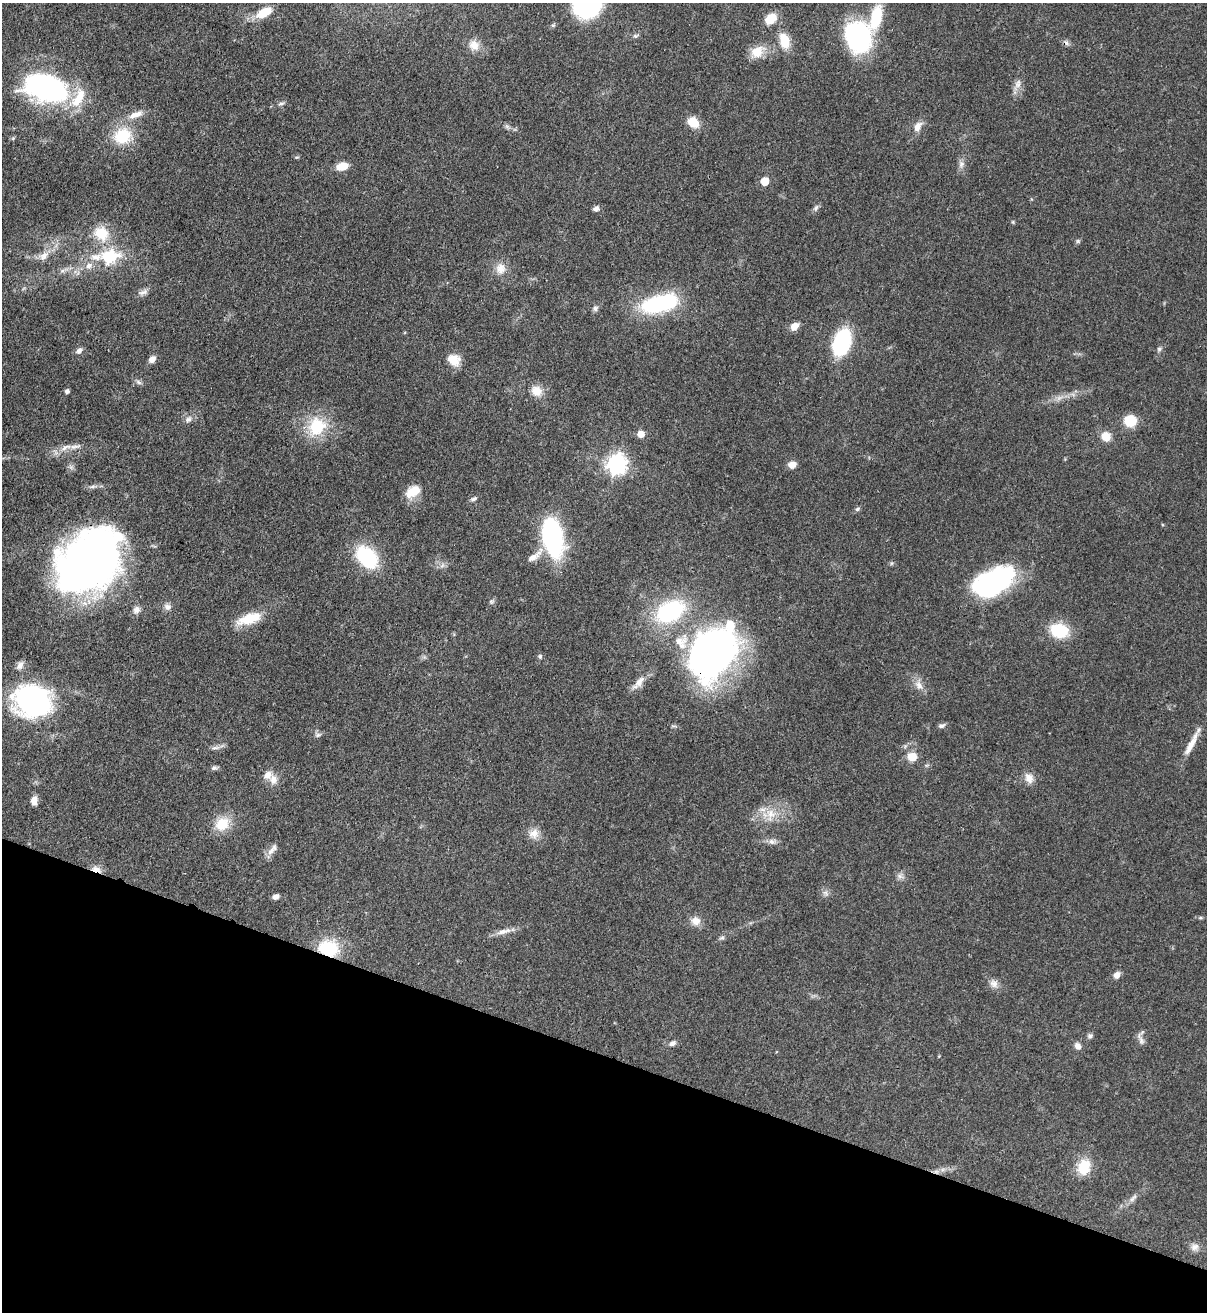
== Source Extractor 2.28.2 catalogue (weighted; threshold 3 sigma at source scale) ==
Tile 15 of 4 x 4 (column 3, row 4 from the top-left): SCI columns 2754-3958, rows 32-1341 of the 5380 x 5303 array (HDU 1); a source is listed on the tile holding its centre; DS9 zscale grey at full resolution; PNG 1209 x 1314 px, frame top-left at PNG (2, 3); no overlay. Shown black and unused: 20% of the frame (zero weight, under 3 of 4 exposures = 7% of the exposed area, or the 3 px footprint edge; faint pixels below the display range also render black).
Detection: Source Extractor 2.28.2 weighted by HDU 2 'WHT'; one run over the whole footprint, this tile lists its part. Background 0.0834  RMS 0.0039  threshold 0.0177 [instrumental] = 3 sigma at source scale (4.5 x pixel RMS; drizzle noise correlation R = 1.50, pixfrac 1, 0.05/0.05 arcsec/px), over >= 5 px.
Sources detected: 102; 3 inside a brighter object's white glare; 1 cosmic-ray / hot-pixel residue — not listed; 2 inside a brighter listed object's ellipse — not listed separately; the other 96 listed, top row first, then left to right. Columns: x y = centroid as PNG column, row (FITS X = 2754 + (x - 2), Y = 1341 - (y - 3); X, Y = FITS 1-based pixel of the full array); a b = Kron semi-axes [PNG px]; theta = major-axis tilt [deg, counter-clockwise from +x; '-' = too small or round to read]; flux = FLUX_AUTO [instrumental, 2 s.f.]
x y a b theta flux
587 5 22 20 35 53
264 12 16 9 30 7.9
876 17 23 11 75 16
771 19 11 9 40 7.4
858 37 24 19 -72 68
784 41 19 12 -72 7.4
474 45 15 12 -47 4.2
757 52 18 14 34 6.1
1018 84 13 6 80 2.2
46 88 24 13 -18 160
78 98 32 13 60 11
281 104 9 4 11 0.85
136 115 22 8 19 4.1
693 122 11 9 -39 7.1
918 127 13 8 62 3.3
122 136 25 21 30 15
961 164 8 7 - 1.5
342 166 11 7 12 5.6
765 181 6 5 - 9.6
816 208 9 6 63 1.1
596 209 8 6 25 1.2
101 234 22 19 -43 11
1078 241 6 5 - 0.63
44 256 17 10 42 3.9
109 257 12 8 7 32
89 266 10 8 31 2.4
501 268 15 13 83 4.1
143 292 15 6 19 1.7
659 304 39 17 14 38
595 308 8 6 -75 1
794 326 10 7 37 3.4
842 342 21 12 72 43
1159 349 6 6 - 0.76
79 351 8 6 57 1.4
152 359 9 7 41 2.1
454 360 15 12 -32 5.4
139 382 8 5 -36 1
67 391 5 5 - 1.1
537 391 15 13 -39 4.3
188 419 10 7 28 1.6
1130 421 12 11 - 9.1
317 426 27 24 60 15
641 434 7 6 - 3.5
1106 436 11 10 - 4.4
66 447 18 6 22 3.2
616 464 8 7 - 190
792 465 8 7 - 3.1
413 491 20 12 32 6.2
473 499 9 5 25 0.96
857 509 7 5 18 0.75
552 535 29 14 -79 86
534 556 24 7 39 3.5
367 557 25 16 -48 26
89 562 47 35 50 370
994 582 45 25 27 54
167 607 10 8 -6 1.7
136 610 11 9 51 1.9
670 611 28 19 28 39
249 619 31 12 18 10
1059 631 17 13 -13 16
679 641 28 14 20 8
712 653 44 33 56 190
540 656 6 5 - 0.76
639 682 23 8 49 3.6
919 685 13 8 -53 2.7
25 699 49 32 84 41
941 726 10 5 9 1.1
318 735 8 6 21 0.94
1191 744 33 7 62 5.3
912 757 8 8 - 5.8
214 768 7 6 - 1.1
1029 778 13 10 -62 3.1
273 780 13 10 88 3.1
34 800 10 7 82 2.6
771 814 19 12 84 6
222 824 21 17 37 8
534 834 14 12 8 3.6
772 841 10 7 -12 1.7
271 851 16 7 47 2.4
96 869 14 6 -19 2.7
900 876 7 6 - 1.3
825 893 10 5 -34 1.2
276 897 7 6 - 1.6
695 921 13 11 -24 3.2
504 931 25 6 16 3.1
722 938 7 4 1 0.7
328 948 22 17 -9 17
1117 975 8 6 45 2.2
994 984 12 10 -33 2.4
1090 1036 8 6 40 0.98
1141 1041 12 7 -72 1.8
672 1043 9 6 30 1.3
1078 1046 9 7 -51 1.9
1084 1167 18 14 71 9.6
1133 1198 16 5 46 1.7
1195 1247 12 9 24 2.2
Overlapping masked pixels (flux is a lower limit): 4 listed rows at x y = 89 562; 712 653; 96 869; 328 948
Isophote crosses this tile's border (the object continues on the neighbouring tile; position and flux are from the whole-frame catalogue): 1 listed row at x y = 587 5